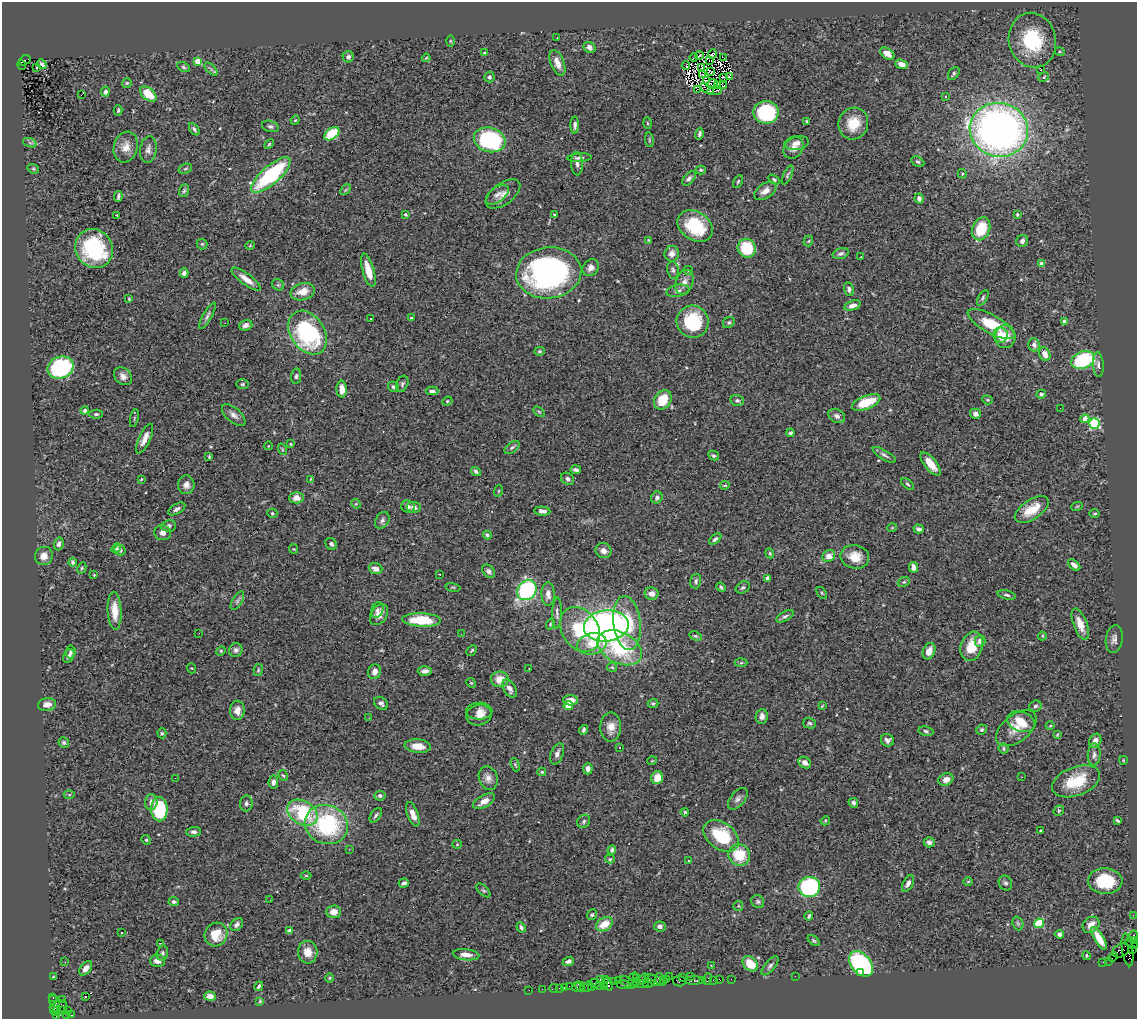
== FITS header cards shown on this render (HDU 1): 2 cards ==
NAXIS1  =                 1135
NAXIS2  =                 1017

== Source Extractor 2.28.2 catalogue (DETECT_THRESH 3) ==
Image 1135 x 1017 px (HDU 1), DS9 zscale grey, 1 PNG px = 1 image px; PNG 1139 x 1021 px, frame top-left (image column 1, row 1017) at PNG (2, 2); each listed source drawn as its Kron ellipse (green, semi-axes under 4 px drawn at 4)
Background 2.47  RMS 0.063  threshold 0.189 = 3 sigma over >= 5 px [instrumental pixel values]
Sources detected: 449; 6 with non-positive FLUX_AUTO (blend fragments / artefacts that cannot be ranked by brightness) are neither listed nor drawn; the other 443 listed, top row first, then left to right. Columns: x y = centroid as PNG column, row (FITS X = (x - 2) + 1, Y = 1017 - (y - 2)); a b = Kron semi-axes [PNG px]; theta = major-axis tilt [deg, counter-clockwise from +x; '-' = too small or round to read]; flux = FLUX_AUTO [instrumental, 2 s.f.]
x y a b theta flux
557 38 3 2 - 2.3
1032 40 28 23 -76 300
450 41 6 4 90 4.8
590 47 6 5 - 21
1060 52 5 3 - 4.4
484 53 4 3 - 5.6
713 54 5 3 - 3.1
887 54 8 5 -33 33
699 56 4 2 - 3.4
348 57 5 5 - 12
694 57 4 2 - 2.7
426 58 4 3 - 4.3
724 58 4 2 - 6.8
25 60 6 4 33 690
710 60 3 2 - 2.4
198 61 4 4 - 73
557 63 13 6 -68 43
42 64 5 3 - 6.5
901 64 6 4 -19 23
22 65 5 3 - 470
686 66 4 2 - 3.1
36 67 4 3 - 4
183 67 7 4 -28 7
702 67 3 2 - 5.5
211 69 8 4 -45 8.6
1041 69 3 3 - 38
711 72 4 2 - 2.3
954 73 7 5 53 9.7
702 75 3 2 - 2.5
730 76 3 2 - 1.1
489 77 5 5 - 13
723 77 3 2 - 4.9
1044 77 6 4 27 5.9
707 81 3 2 - 7.4
127 83 5 5 - 5.8
712 84 5 2 - 7.9
718 85 4 2 - 5.3
723 86 4 2 - 1.7
697 89 3 2 - 6
707 89 8 2 -29 3.7
715 91 7 3 9 5.7
105 92 5 4 - 18
148 94 9 6 -41 100
81 95 4 2 - 23
946 96 3 3 - 11
118 110 5 3 - 6
766 112 12 11 - 330
295 120 5 4 - 5
807 121 3 3 - 4.3
648 123 6 4 -88 4.8
853 124 16 14 73 93
575 125 8 4 89 13
270 126 9 5 -15 11
194 129 7 4 -56 9
999 130 29 27 -13 2600
332 134 8 5 36 190
699 134 6 3 77 8.9
490 140 16 12 -15 470
649 140 7 3 -82 5.2
30 143 7 4 -19 8.1
797 143 12 7 7 24
269 144 6 3 45 5
126 147 16 11 71 46
794 148 11 9 54 28
148 149 13 8 83 22
579 158 12 4 4 12
918 162 7 5 -28 8
577 164 11 6 -88 16
33 169 6 4 -21 5.6
185 169 7 5 18 6.8
701 170 5 4 - 7.1
962 174 5 4 - 5.2
271 175 25 9 41 480
787 175 10 4 66 7.3
689 178 8 5 47 13
774 179 6 4 -33 6.1
738 181 7 4 62 6.3
346 190 6 4 46 5.5
184 191 6 5 - 7.5
765 191 12 7 34 33
503 194 20 10 36 39
497 195 13 7 36 21
118 197 5 3 - 8.3
919 198 5 4 - 15
1017 214 4 3 - 4.9
117 215 3 2 - 5.3
406 215 3 3 - 8.7
554 215 3 3 - 5.5
695 226 19 14 -33 190
981 229 12 8 68 140
648 240 4 4 - 3.6
808 241 5 5 - 5.2
1022 241 6 5 - 15
202 244 5 5 - 6.5
250 246 5 3 - 3.6
747 248 9 9 - 180
94 249 20 18 -54 350
672 254 8 7 - 26
841 254 8 5 17 13
861 257 2 2 - 3.5
1041 264 4 4 - 34
591 268 9 7 50 22
368 270 17 5 -74 78
673 270 8 6 -78 11
688 270 4 4 - 5.5
184 273 5 4 - 15
549 273 32 25 6 1100
246 279 17 5 -37 38
684 282 13 8 71 33
278 285 6 5 - 7
849 289 7 5 -76 10
678 291 12 6 11 16
303 292 12 8 15 55
983 298 8 4 60 8.7
129 299 4 3 - 4.7
853 305 8 4 18 24
207 316 15 4 60 13
371 318 3 2 - 7.1
411 318 3 2 - 3.8
1064 321 4 3 - 17
693 322 16 16 - 230
225 323 3 2 - 3.3
729 323 6 5 - 7.5
991 324 26 9 -29 160
246 325 6 5 - 20
308 333 24 17 -56 530
1000 335 7 7 - 60
1005 337 11 10 - 66
1034 345 7 6 - 20
539 351 5 4 - 6.7
1045 354 7 5 -67 36
1083 360 12 8 21 350
1098 365 12 5 -86 15
61 367 13 10 23 440
123 376 10 7 -43 24
296 376 8 5 83 9.5
242 384 6 4 1 6.7
402 384 8 5 71 10
393 387 5 5 - 13
342 389 8 5 -88 45
432 391 6 4 -1 11
1041 394 5 4 - 11
663 400 10 8 57 110
987 400 5 4 - 4.9
447 401 5 4 - 5.3
737 401 7 5 -12 8.6
866 402 15 6 21 120
1060 408 2 2 - 6
85 411 4 4 - 9.5
539 412 6 3 -37 4.8
96 414 7 4 -1 8.8
975 414 5 5 - 18
234 415 14 7 -41 23
837 416 9 6 -28 19
134 418 9 3 77 5.5
1085 419 4 4 - 56
1094 423 5 5 - 400
790 433 4 3 - 7.9
145 439 16 5 65 33
291 444 3 3 - 4.1
268 446 4 3 - 2.8
512 447 9 5 36 11
282 449 6 3 -72 5.3
884 455 13 4 -31 13
714 456 6 4 -30 8.4
209 457 3 3 - 4.3
931 464 14 6 -51 59
576 470 5 3 - 9.7
476 471 5 4 - 9.8
141 479 4 3 - 4
310 479 3 2 - 2.8
568 479 7 5 -34 15
908 484 7 4 -38 7.3
186 485 9 8 - 25
725 485 5 3 - 5.4
498 491 6 3 71 4.4
297 498 7 5 2 25
657 498 6 5 - 12
356 504 5 4 - 4.1
1077 506 6 3 19 4.1
408 507 7 6 - 11
414 507 7 5 -7 19
177 509 9 5 30 13
1032 510 19 9 33 94
542 511 8 4 -5 15
272 513 5 4 - 6.3
1095 513 5 3 - 4.7
382 520 9 6 58 14
169 526 7 6 - 13
892 528 5 3 - 3.3
919 529 5 4 - 13
162 533 8 7 - 19
487 535 4 3 - 8.5
715 539 7 4 38 11
59 544 7 5 76 13
331 544 6 5 - 10
116 548 5 3 - 7.1
294 549 5 4 - 4.1
120 550 5 5 - 12
603 551 8 7 - 26
770 553 5 4 - 5.2
44 556 9 8 - 38
829 556 7 5 33 43
855 557 14 11 -11 67
73 562 4 3 - 7.9
1074 565 7 4 -41 23
914 567 5 4 - 29
82 568 6 4 62 6.2
375 569 7 5 -21 27
489 571 8 5 -44 11
439 574 3 2 - 2.6
94 575 4 3 - 4.3
767 578 4 4 - 23
696 581 7 5 75 10
904 582 6 4 21 6.7
453 587 8 3 -13 5
721 587 5 3 - 7.6
743 587 7 5 30 9.3
527 590 11 9 49 580
651 593 7 6 - 27
822 593 7 3 -53 5.2
548 594 12 6 -90 30
1007 595 9 4 -14 9.3
237 601 10 5 59 11
377 610 8 6 68 12
115 611 19 7 -87 65
557 613 16 4 88 15
379 615 11 8 58 36
785 616 9 4 28 10
422 620 19 7 -3 160
627 623 27 13 -83 190
550 624 5 3 - 5.4
1080 624 16 7 -69 49
606 626 22 15 6 1800
580 629 24 18 -57 220
199 633 3 2 - 7.7
461 634 2 2 - 6.2
695 636 6 4 -26 6.5
1042 636 4 4 - 4.3
1114 639 14 8 83 21
980 641 6 5 - 22
592 644 15 10 12 77
972 646 15 11 73 90
620 648 24 15 -27 330
236 650 7 6 - 12
472 650 6 2 46 5.1
221 651 5 4 - 4.9
929 651 8 6 66 35
71 652 6 5 - 7.9
69 656 7 5 57 12
741 663 6 4 2 6.1
612 667 5 4 - 4.9
191 668 5 3 - 3.6
529 669 3 2 - 7.7
258 670 6 4 79 5.5
425 671 7 4 3 17
375 672 7 6 - 23
500 679 9 8 - 63
471 683 5 4 - 4.8
510 689 10 6 -58 23
571 700 7 5 -1 38
381 703 8 5 -38 14
653 703 5 4 - 8.7
47 704 9 6 10 27
568 706 5 4 - 36
822 706 3 2 - 2.9
1035 706 6 5 - 9.8
237 710 9 7 88 41
479 711 13 8 0 28
479 715 13 10 9 32
762 716 7 6 - 17
369 718 3 2 - 5.1
1021 722 14 10 -20 88
810 723 6 5 - 8
1050 726 4 3 - 3.7
611 727 14 10 89 45
1016 728 23 13 38 66
982 729 5 5 - 7.7
583 730 5 3 - 12
926 731 7 4 -10 8.9
162 733 5 4 - 6.5
1057 735 4 3 - 3.7
887 740 7 6 - 13
1095 741 7 6 - 29
64 742 5 5 - 8
418 746 13 7 -5 50
620 748 3 2 - 11
1003 748 5 5 - 7.3
557 754 11 6 69 18
1094 755 11 6 86 17
1123 760 4 2 - 3.1
652 761 5 3 - 3.4
805 763 7 5 -36 18
515 765 7 4 -69 6.2
588 769 6 4 87 19
542 772 4 3 - 5.4
283 775 6 4 -60 6
1022 777 2 2 - 64
175 778 2 2 - 2.4
488 778 12 9 -73 28
657 778 6 6 - 57
946 780 8 6 22 30
1076 781 25 14 21 150
273 782 6 4 82 14
69 795 5 3 - 5.2
380 796 5 5 - 11
738 799 13 7 51 17
484 801 12 6 30 32
151 802 7 6 - 18
246 803 8 6 84 12
853 803 5 4 - 11
159 809 12 8 -89 300
1059 811 6 4 47 5.8
685 812 4 4 - 6.4
302 813 16 11 -31 290
413 814 13 5 -70 34
376 815 8 5 55 9.1
584 821 7 6 - 9.7
825 821 5 3 - 4.4
1117 821 4 3 - 6.9
326 824 22 19 -22 440
1040 831 3 3 - 5
194 832 7 4 3 11
721 836 20 13 -37 230
146 840 5 4 - 6
929 842 5 5 - 15
457 844 5 4 - 4.6
349 850 3 2 - 6.3
612 850 4 4 - 14
739 855 11 10 - 130
610 859 5 4 - 5.7
688 861 3 3 - 16
306 876 5 3 - 4.9
1105 881 17 13 -3 180
968 882 5 3 - 3.5
404 883 5 3 - 11
1005 883 8 6 -58 10
908 884 9 5 61 16
809 887 11 10 - 580
483 890 9 4 -44 6.5
270 900 2 2 - 4.1
174 902 5 4 - 9
758 902 7 6 - 9.1
738 906 5 5 - 5
334 912 7 6 - 37
592 915 5 5 - 6.7
1133 915 2 2 - 40
809 916 4 3 - 7.1
1018 923 7 5 -69 7.9
1039 923 5 4 - 240
604 924 9 6 31 69
237 925 7 5 45 15
1091 925 9 7 41 36
660 926 6 5 - 14
521 927 5 4 - 10
290 931 4 3 - 27
122 933 3 2 - 8.1
216 934 12 11 - 79
1059 934 5 4 - 14
1132 936 6 3 53 670
1099 938 12 4 -60 74
814 940 7 4 -41 6.4
1135 941 4 3 - 200
160 943 4 2 - 7.2
1131 944 7 2 -39 360
1132 949 3 2 - 88
1121 950 9 6 31 1200
1128 950 16 5 -82 1200
308 952 11 10 - 47
162 953 7 5 73 9.7
466 955 13 5 -6 30
1086 956 4 4 - 7
1113 957 5 2 - 120
157 961 7 6 - 25
568 961 6 4 21 17
1109 961 2 2 - 96
65 962 3 2 - 4.2
1103 962 2 2 - 35
750 964 8 6 -44 82
861 964 14 9 -50 750
711 965 3 2 - 2.8
770 966 11 5 50 13
86 968 8 5 49 24
860 973 3 2 - 24
669 976 2 2 - 39
795 976 2 2 - 40
53 977 4 2 - 3.8
683 977 3 3 - 250
690 977 4 3 - 180
330 978 5 3 - 3.9
637 978 4 3 - 630
600 979 3 2 - 320
606 979 3 2 - 230
643 979 6 3 52 570
659 979 6 4 -70 640
667 979 3 2 - 99
708 979 6 2 72 350
719 979 4 2 - 160
731 979 2 2 - 41
633 980 7 3 76 470
655 980 11 4 -22 770
713 980 2 2 - 57
618 981 2 2 - 53
637 981 3 3 - 410
679 981 6 5 - 170
694 981 9 3 2 350
702 981 3 3 - 260
614 982 2 2 - 120
627 982 8 3 -39 430
664 982 4 3 - 110
594 983 5 3 - 390
649 983 6 4 7 400
608 984 6 3 -74 320
641 984 8 2 2 510
624 985 7 3 -9 460
259 986 5 3 - 7.7
569 986 2 2 - 33
580 986 5 2 - 230
588 986 5 3 - 190
600 986 3 2 - 130
605 986 3 2 - 120
576 987 5 3 - 100
584 987 3 2 - 120
591 987 3 3 - 150
554 988 4 2 - 72
559 988 2 2 - 24
564 988 3 3 - 210
542 989 2 2 - 27
529 990 2 2 - 44
210 996 6 4 -5 22
53 997 3 2 - 89
85 997 2 2 - 2.2
62 999 2 2 - 71
260 1001 4 3 - 4.4
55 1002 6 5 - 490
54 1007 4 3 - 320
58 1007 9 6 37 1000
68 1010 2 2 - 34
62 1011 4 3 - 880
57 1012 4 3 - 400
67 1014 3 3 - 60
71 1015 4 3 - 730
56 1016 3 2 - 76
At the frame edge (FLAGS 8, measured only in part): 1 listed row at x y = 1135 941
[6 non-positive-flux detections neither listed nor drawn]